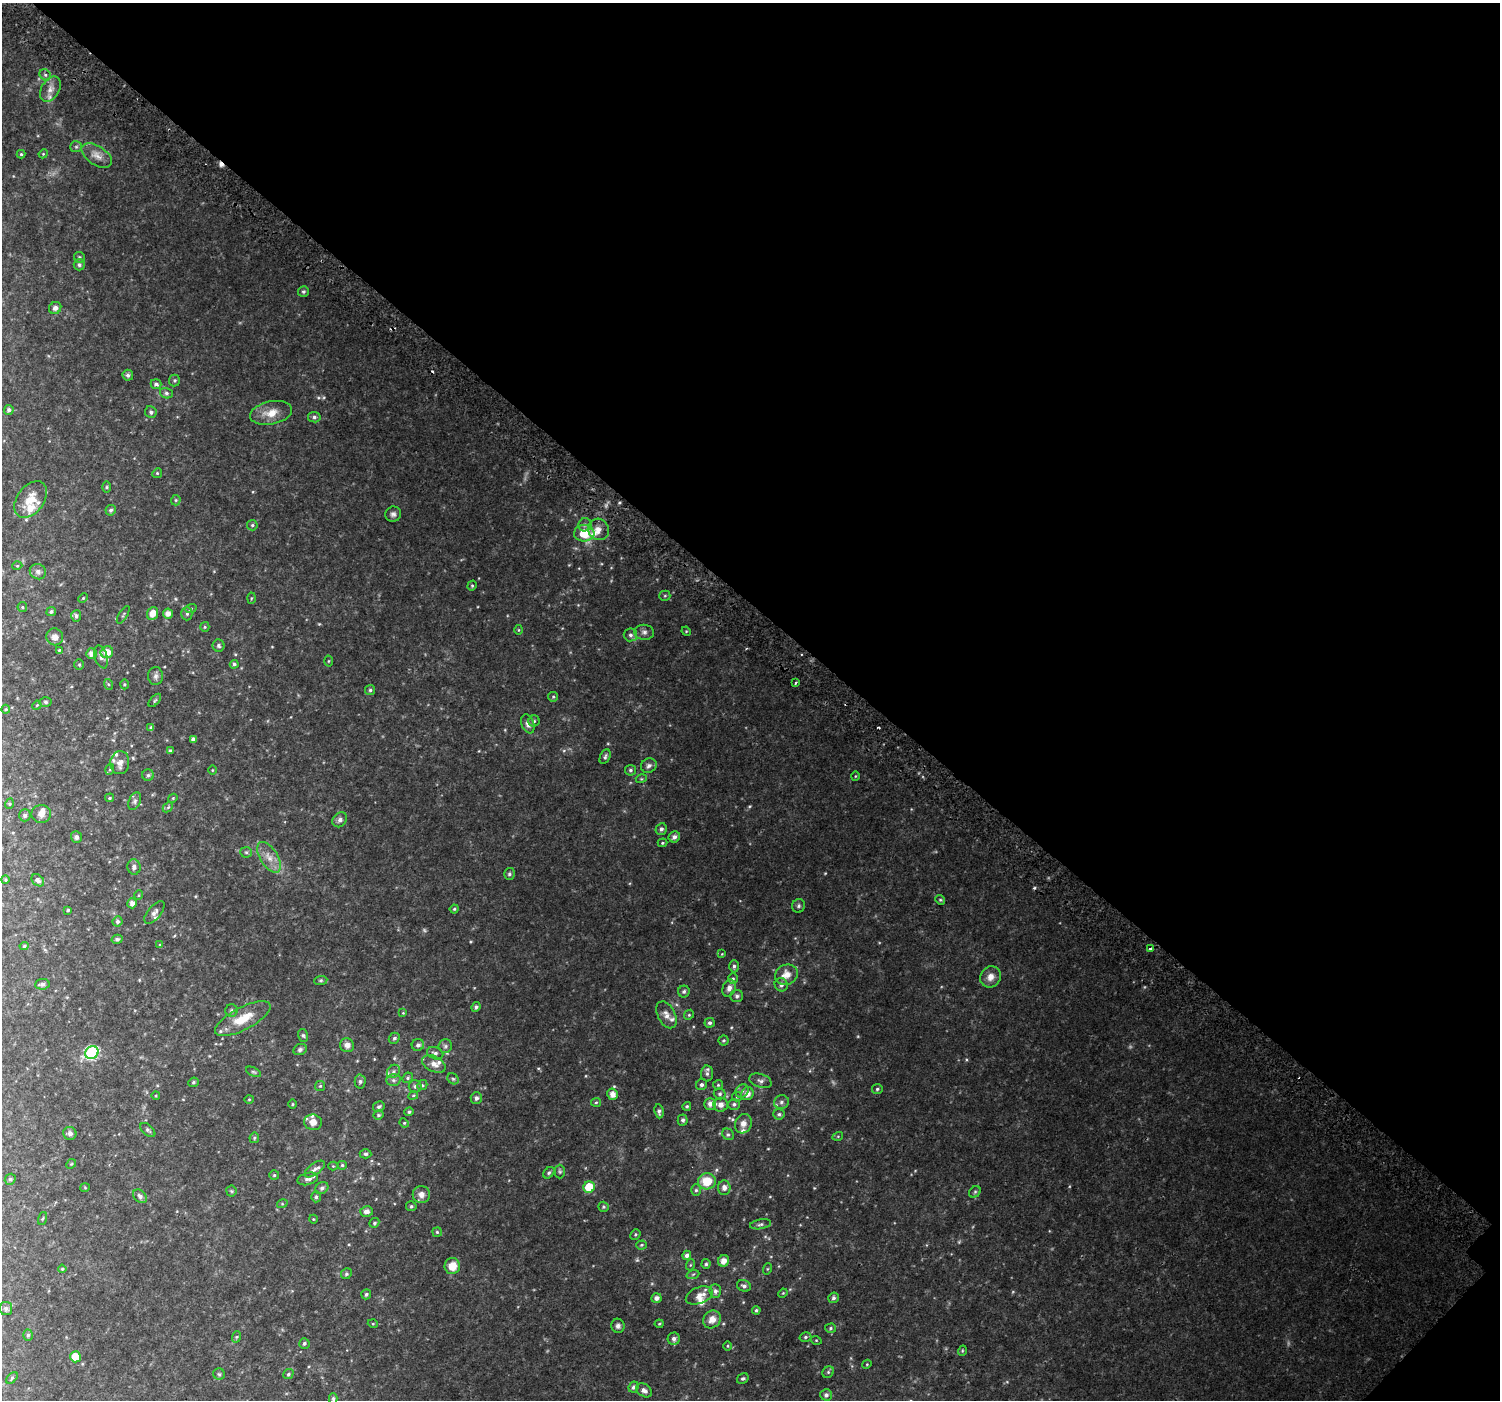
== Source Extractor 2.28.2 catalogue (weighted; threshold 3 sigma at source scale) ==
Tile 8 of 4 x 4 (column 4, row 2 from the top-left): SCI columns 4543-6040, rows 3094-4491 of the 6103 x 6117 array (HDU 1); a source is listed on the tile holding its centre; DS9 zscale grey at full resolution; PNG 1502 x 1402 px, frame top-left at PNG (2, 3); each listed source drawn as its Kron ellipse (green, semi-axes under 4 px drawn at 4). Shown black and unused: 44% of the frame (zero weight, under 2 of 3 exposures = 3% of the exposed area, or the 3 px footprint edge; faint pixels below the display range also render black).
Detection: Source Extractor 2.28.2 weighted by HDU 2 'WHT'; one run over the whole footprint, this tile lists its part. Background 0.0531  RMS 0.0087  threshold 0.0389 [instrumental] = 3 sigma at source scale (4.5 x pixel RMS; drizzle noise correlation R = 1.50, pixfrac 1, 0.0396/0.0396 arcsec/px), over >= 5 px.
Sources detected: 279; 3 too faint to see at this stretch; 4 cosmic-ray / hot-pixel residue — neither listed nor drawn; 15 inside a brighter listed object's ellipse — not listed separately; the other 257 listed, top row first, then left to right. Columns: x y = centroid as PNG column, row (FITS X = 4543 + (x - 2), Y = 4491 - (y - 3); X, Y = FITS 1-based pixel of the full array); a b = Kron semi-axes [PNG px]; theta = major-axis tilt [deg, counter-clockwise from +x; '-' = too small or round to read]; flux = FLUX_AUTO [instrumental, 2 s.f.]
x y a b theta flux
45 75 6 5 - 1.5
50 89 13 9 60 5.3
76 147 6 5 - 1.4
21 154 4 4 - 0.96
43 154 4 3 - 0.72
97 155 17 9 -33 6.6
79 257 6 5 - 1.4
79 265 5 5 - 1.8
303 292 5 5 - 1.4
55 308 6 5 - 2.7
128 375 5 5 - 2.2
174 380 6 5 - 1.3
156 384 5 5 - 2
166 393 6 5 - 1.8
9 410 5 5 - 2.1
151 412 6 5 - 1.8
271 413 21 11 11 11
314 417 6 5 - 1.8
157 473 5 4 - 0.92
107 487 6 4 90 0.85
31 499 20 13 54 14
176 500 5 5 - 1
111 510 5 5 - 1.8
393 514 8 7 - 2.5
252 525 5 5 - 1.2
585 525 6 6 - 2.3
598 529 11 10 - 5.9
584 533 10 8 3 21
17 566 5 3 - 0.62
38 572 8 7 - 2.8
472 586 5 4 - 0.98
665 596 5 5 - 1.1
83 598 5 4 - 0.89
251 598 5 3 - 0.78
22 607 5 4 - 0.88
191 608 6 3 21 0.95
51 612 5 4 - 1.6
153 613 7 5 69 6.6
168 614 5 5 - 4.3
187 614 7 5 90 1.6
123 615 10 2 59 0.87
76 616 6 5 - 1.8
205 627 5 4 - 0.93
519 630 5 3 - 0.71
686 631 5 4 - 0.71
644 632 10 7 -6 2.9
630 635 7 6 - 2.4
55 637 8 8 - 4.3
219 646 6 6 - 1.7
59 650 4 4 - 0.78
107 652 6 6 - 7.6
92 654 5 5 - 4.8
101 657 12 6 -74 3.4
329 661 5 3 - 0.68
234 664 4 4 - 1.4
79 665 5 4 - 0.96
156 676 9 7 87 2.6
796 683 3 3 - 2.1
108 684 5 3 - 0.86
124 684 5 3 - 0.86
370 690 5 5 - 1.5
553 697 5 4 - 1
155 700 8 3 48 1
45 702 6 4 -2 1.3
37 705 5 3 - 0.75
6 709 4 4 - 0.85
534 721 5 5 - 1.3
528 724 10 6 -71 3.6
151 728 4 4 - 1.7
193 739 4 4 - 2.2
170 751 3 3 - 1.3
605 757 8 5 65 1.7
120 763 11 9 84 5.5
649 766 8 7 - 2.5
110 769 5 3 - 0.87
212 770 5 3 - 0.63
630 770 5 5 - 1.6
148 775 6 5 - 1.4
855 776 5 3 - 0.62
641 779 5 3 - 0.81
110 798 4 3 - 0.89
173 798 5 3 - 0.79
135 801 9 6 68 2
9 804 5 3 - 0.78
168 807 6 4 44 1.1
41 814 9 9 - 4.4
25 815 6 6 - 1.7
340 820 8 6 48 2.7
661 829 6 5 - 2
76 837 6 5 - 1.9
674 837 6 5 - 2.9
662 843 5 4 - 0.91
246 852 6 5 - 1.3
269 857 17 8 -58 7.6
134 867 7 6 - 2.4
509 874 6 5 - 1.5
5 880 4 4 - 0.97
38 880 7 5 -39 2.4
139 895 5 3 - 0.64
940 900 5 4 - 0.95
132 903 5 4 - 3.6
799 906 7 6 - 1.7
454 909 4 4 - 1.1
68 910 4 4 - 0.93
154 912 14 6 50 3.1
117 921 5 5 - 1.8
117 939 5 4 - 1.7
160 945 4 4 - 0.78
24 946 4 4 - 1.2
1150 949 3 3 - 4.6
722 954 3 3 - 0.55
734 966 6 5 - 1.7
786 975 12 10 24 9
991 977 11 10 - 5.7
733 979 5 5 - 1.2
321 980 7 4 6 1.1
42 984 7 5 6 2.7
781 985 7 6 - 2.8
729 988 9 6 69 4.1
684 991 6 5 - 1.6
737 996 6 6 - 2.1
476 1007 5 4 - 1.7
232 1010 6 6 - 1.6
403 1013 4 4 - 0.58
666 1015 14 8 -63 5.4
689 1015 5 4 - 1
243 1019 31 11 28 19
710 1023 5 5 - 1.9
303 1035 6 5 - 1.3
394 1038 6 5 - 1.7
724 1040 5 5 - 1.2
347 1045 7 7 - 3.4
418 1045 6 6 - 2.5
445 1046 7 6 - 2.1
300 1049 7 5 24 1.8
92 1053 7 6 - 94
435 1053 8 6 -19 2.5
434 1064 12 7 -26 5.4
393 1071 7 6 - 2
253 1072 8 4 -26 1.2
707 1074 8 6 -89 2.2
408 1078 6 4 47 1.3
453 1079 6 5 - 1.3
393 1080 7 6 - 2
360 1081 7 5 88 1.6
760 1081 11 7 -18 2.7
193 1082 5 4 - 1.3
422 1085 5 4 - 1.3
702 1085 6 5 - 1.8
718 1085 5 5 - 0.96
320 1086 5 5 - 0.95
415 1086 6 6 - 2.1
877 1089 5 5 - 1.3
742 1091 7 6 - 2.6
612 1094 6 5 - 5.3
720 1094 6 5 - 1.6
747 1094 6 6 - 4.8
413 1095 5 4 - 0.85
156 1096 4 3 - 0.67
737 1097 5 4 - 0.94
476 1098 6 5 - 2.4
249 1099 4 4 - 0.78
596 1102 5 4 - 1
781 1102 7 6 - 2.3
292 1104 5 3 - 0.76
710 1104 6 6 - 4
734 1104 6 5 - 1.8
721 1105 7 7 - 4.4
687 1106 4 4 - 1.1
379 1107 6 5 - 1.6
659 1111 7 4 -82 2.3
409 1112 4 4 - 1.3
779 1114 5 5 - 1.5
378 1115 5 4 - 1.2
683 1120 5 5 - 1.7
313 1122 9 8 - 6.2
404 1123 5 4 - 0.88
743 1124 10 8 71 4.6
148 1130 9 5 -41 1.6
70 1133 6 6 - 2.4
728 1134 6 5 - 1.4
838 1136 5 3 - 0.72
254 1138 5 4 - 1
365 1154 6 4 -1 1.5
71 1164 5 4 - 0.94
342 1165 5 5 - 1.1
333 1166 4 4 - 0.69
315 1169 12 5 36 2.9
560 1172 7 5 -89 1.4
549 1173 6 4 49 1.3
274 1175 5 5 - 1.1
10 1179 6 5 - 1.2
308 1179 10 6 14 3.1
707 1181 9 8 - 17
85 1187 5 3 - 0.66
589 1187 6 5 - 24
322 1188 7 5 37 2.3
724 1188 7 6 - 3.6
696 1190 6 5 - 1.4
231 1191 5 5 - 1.1
975 1192 6 5 - 1.3
421 1194 8 8 - 4.6
140 1196 8 5 -41 2.7
316 1197 5 4 - 1.4
282 1204 5 3 - 0.76
411 1206 5 5 - 1.3
603 1207 5 5 - 1.1
367 1211 6 5 - 3.3
43 1218 7 3 71 0.94
313 1219 4 3 - 0.56
374 1223 5 4 - 1.3
761 1224 11 5 10 1.9
437 1232 5 4 - 1.2
635 1234 5 4 - 1.1
641 1245 5 4 - 0.95
687 1255 4 4 - 2.6
724 1261 6 5 - 5.4
706 1264 5 4 - 1.5
690 1265 5 3 - 0.75
452 1266 8 8 - 10
62 1269 4 4 - 0.97
767 1269 6 3 71 0.92
346 1274 5 5 - 1.4
693 1274 6 4 19 1.2
744 1286 7 5 -22 2.2
715 1291 7 6 - 2.6
783 1293 5 4 - 0.72
366 1294 5 5 - 1.5
699 1295 14 8 21 6.7
656 1298 5 5 - 3.4
833 1298 5 5 - 1.6
6 1308 6 6 - 1.8
756 1310 4 4 - 1.2
712 1319 9 8 - 6.6
373 1324 5 3 - 0.73
659 1324 4 4 - 0.82
618 1326 7 6 - 2.3
830 1328 5 4 - 1.2
28 1335 5 5 - 1.4
236 1337 6 4 70 1
805 1337 6 4 16 1.2
674 1339 6 6 - 2.6
816 1340 5 3 - 0.7
304 1343 5 5 - 1.5
728 1346 4 3 - 0.72
962 1351 5 3 - 0.74
75 1357 5 5 - 17
867 1364 5 3 - 0.74
828 1372 6 5 - 1.3
219 1374 6 5 - 1.4
288 1374 5 4 - 1.4
12 1378 7 4 46 1.1
743 1379 6 5 - 1.3
633 1387 5 4 - 2.3
644 1390 8 6 -34 3.3
826 1395 6 5 - 1.9
333 1399 5 4 - 1.3